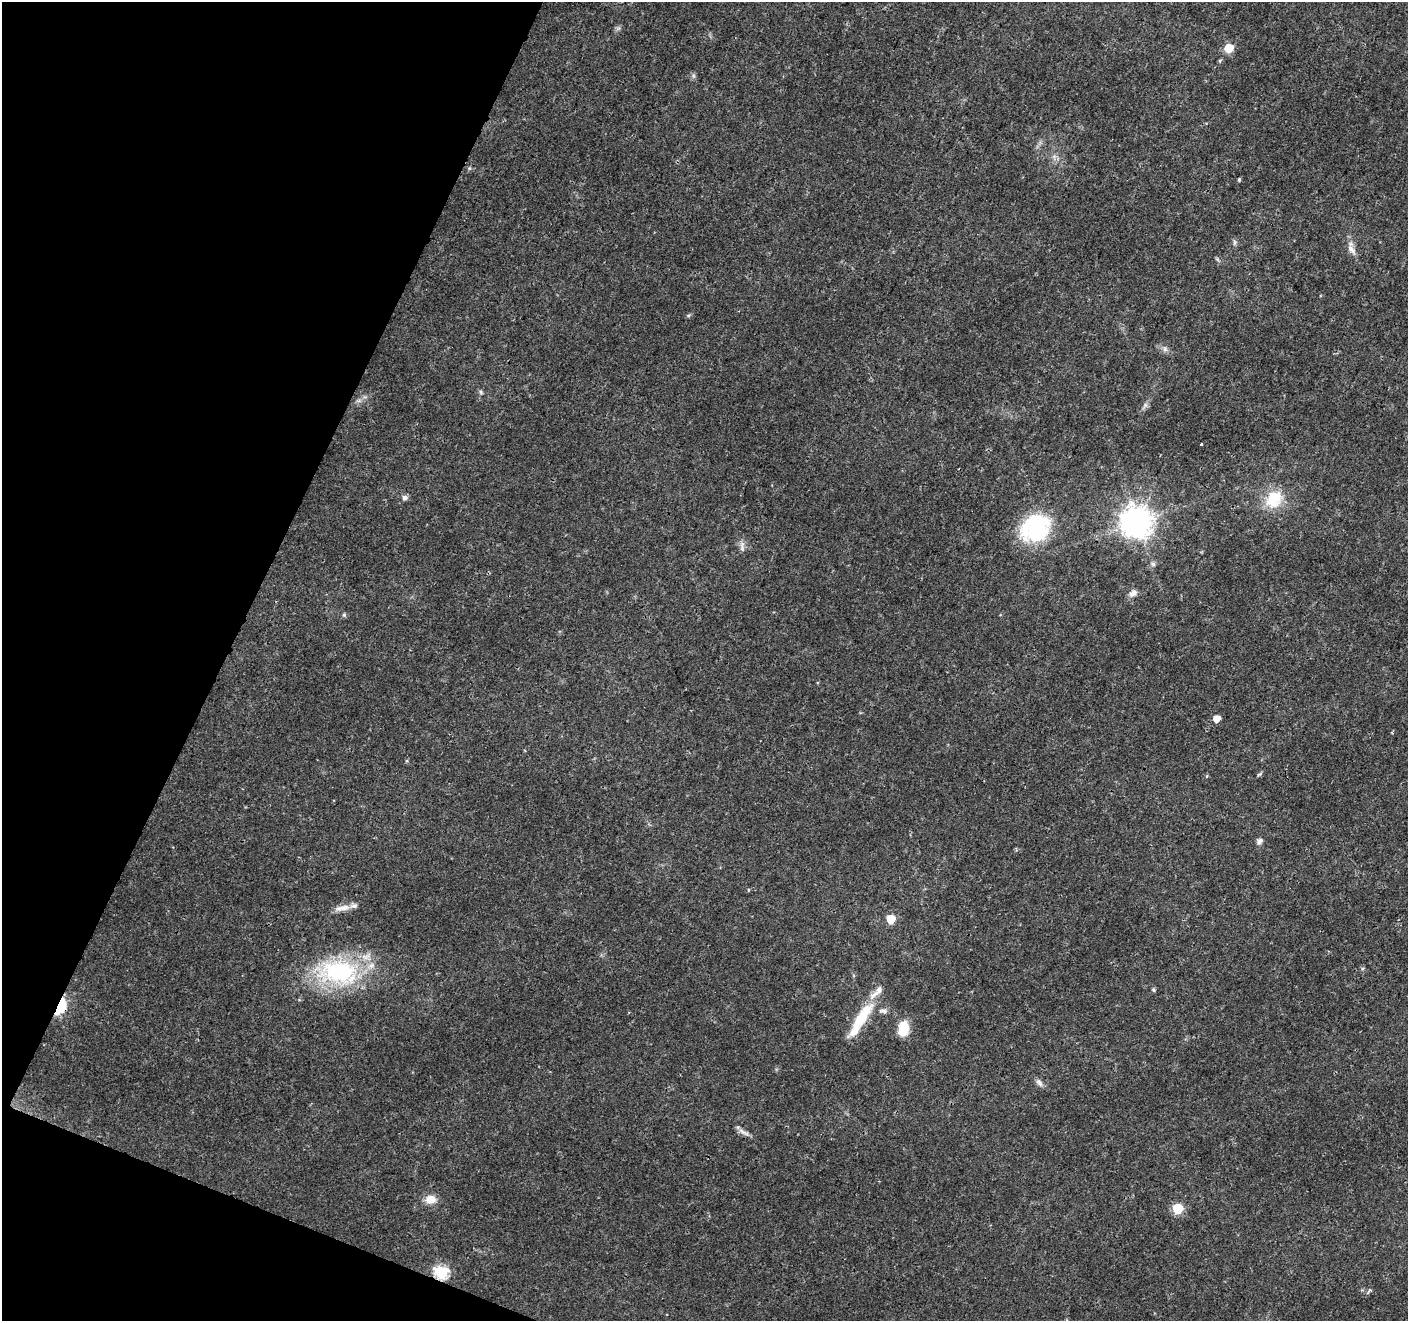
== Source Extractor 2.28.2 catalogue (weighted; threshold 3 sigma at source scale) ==
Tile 9 of 4 x 4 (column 1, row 3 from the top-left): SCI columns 10-1415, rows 1593-2911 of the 5637 x 5756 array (HDU 1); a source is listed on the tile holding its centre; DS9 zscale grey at full resolution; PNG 1410 x 1323 px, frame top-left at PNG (2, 2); no overlay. Shown black and unused: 19% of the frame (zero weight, under 3 of 4 exposures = <1% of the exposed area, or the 3 px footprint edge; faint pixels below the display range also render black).
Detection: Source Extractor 2.28.2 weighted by HDU 2 'WHT'; one run over the whole footprint, this tile lists its part. Background 0.0285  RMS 0.0024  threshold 0.0107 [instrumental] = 3 sigma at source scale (4.5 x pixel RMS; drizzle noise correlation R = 1.50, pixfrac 1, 0.0396/0.0396 arcsec/px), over >= 5 px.
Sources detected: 40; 5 inside a brighter listed object's ellipse — not listed separately; the other 35 listed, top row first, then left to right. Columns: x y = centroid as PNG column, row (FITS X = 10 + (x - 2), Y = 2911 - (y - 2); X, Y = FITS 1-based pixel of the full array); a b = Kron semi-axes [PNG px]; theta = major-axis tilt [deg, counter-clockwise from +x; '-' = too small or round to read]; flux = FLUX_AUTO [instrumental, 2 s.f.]
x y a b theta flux
618 28 7 4 19 0.49
1229 48 6 5 - 7.9
1239 180 4 3 - 0.33
1234 242 9 4 82 0.48
1351 249 16 7 -54 1.6
1165 349 7 6 - 0.74
481 392 6 5 - 0.42
1145 405 8 5 45 0.67
1201 444 3 3 - 1.1
405 497 7 6 - 0.84
1274 499 24 19 54 8.1
1136 522 10 9 - 390
1036 528 30 25 44 27
742 547 17 6 -86 1
1153 564 6 6 - 0.53
1133 593 10 7 27 1.2
344 615 6 5 - 0.38
1217 719 6 5 - 2.6
1259 774 9 3 33 0.36
1207 776 5 3 - 0.21
1260 841 9 6 58 0.83
342 908 22 8 9 2.1
891 919 6 6 - 7.6
339 972 54 32 -3 30
879 990 10 7 75 1.1
1153 990 6 5 - 0.35
60 1006 12 7 66 18
860 1019 31 17 51 6.7
903 1029 16 10 82 5.5
1039 1082 12 7 -53 0.96
743 1132 19 5 -32 1.2
431 1199 13 9 4 2.7
1178 1208 6 6 - 14
441 1272 7 6 - 35
1369 1291 10 3 58 0.38
Overlapping masked pixels (flux is a lower limit): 2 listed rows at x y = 60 1006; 441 1272